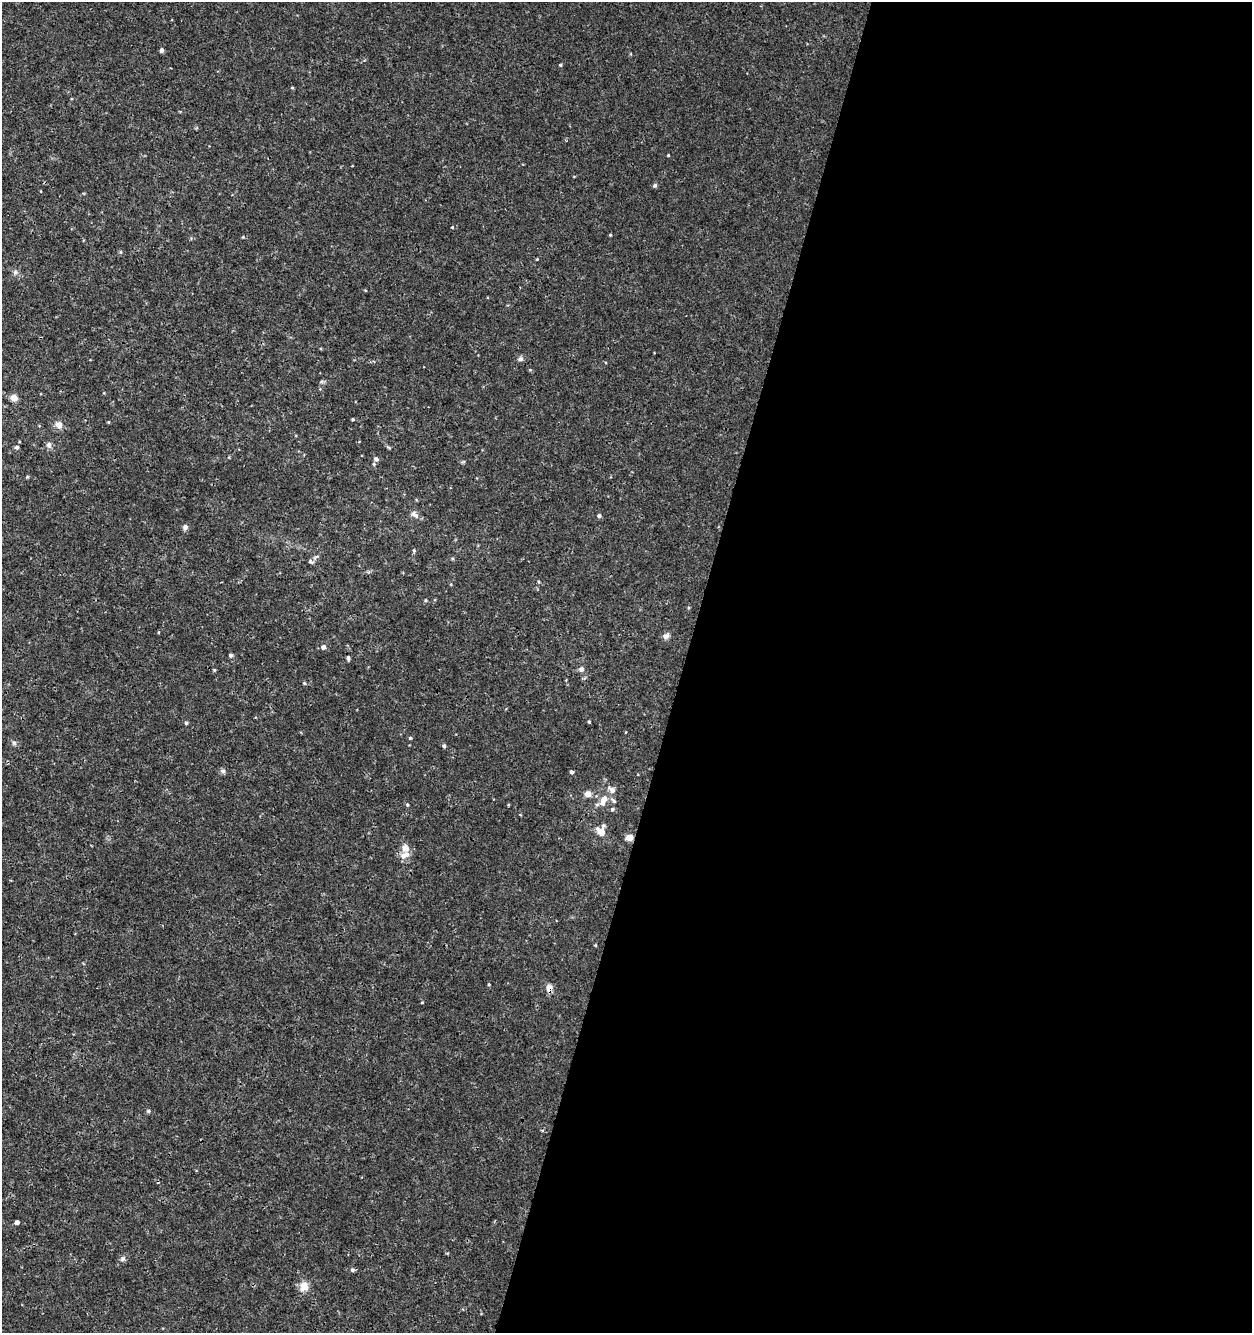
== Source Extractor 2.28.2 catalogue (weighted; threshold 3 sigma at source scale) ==
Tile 12 of 4 x 4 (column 4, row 3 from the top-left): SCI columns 4031-5280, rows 1333-2663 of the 5498 x 5337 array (HDU 1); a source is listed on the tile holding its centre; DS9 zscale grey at full resolution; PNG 1254 x 1335 px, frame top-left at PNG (2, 2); no overlay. Shown black and unused: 46% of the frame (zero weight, under 3 of 4 exposures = <1% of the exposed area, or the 3 px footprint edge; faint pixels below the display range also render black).
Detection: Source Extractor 2.28.2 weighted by HDU 2 'WHT'; one run over the whole footprint, this tile lists its part. Background 9.85e-04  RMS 8.9e-04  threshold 0.00399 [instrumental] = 3 sigma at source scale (4.5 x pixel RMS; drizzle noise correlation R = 1.50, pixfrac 1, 0.0396/0.0396 arcsec/px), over >= 5 px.
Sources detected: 59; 3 inside a brighter listed object's ellipse — not listed separately; the other 56 listed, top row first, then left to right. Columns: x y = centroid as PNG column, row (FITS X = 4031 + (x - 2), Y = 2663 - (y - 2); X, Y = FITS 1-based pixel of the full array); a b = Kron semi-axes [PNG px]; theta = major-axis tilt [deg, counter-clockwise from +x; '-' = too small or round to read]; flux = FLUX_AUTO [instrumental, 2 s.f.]
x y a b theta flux
161 50 6 5 - 0.2
560 65 4 3 - 0.11
292 88 5 3 - 0.086
668 155 3 3 - 0.077
655 185 6 5 - 0.17
452 227 3 3 - 0.074
610 235 4 3 - 0.088
243 237 4 3 - 0.067
537 259 4 3 - 0.069
15 272 6 5 - 0.18
520 359 7 7 - 0.24
14 398 5 4 - 1.3
353 419 4 3 - 0.099
108 422 4 3 - 0.077
59 425 9 8 - 0.55
49 445 9 7 -80 0.29
17 447 5 5 - 0.21
376 459 6 6 - 0.32
27 477 5 4 - 0.1
415 514 13 7 -38 0.38
599 516 4 4 - 0.22
185 527 7 6 - 0.27
414 550 5 4 - 0.11
316 557 11 4 38 0.22
425 600 4 4 - 0.098
666 636 9 7 32 0.35
323 647 6 6 - 0.26
231 655 5 4 - 0.15
348 658 5 4 - 0.21
581 669 7 6 - 0.27
214 670 4 4 - 0.097
304 683 4 4 - 0.11
589 722 4 3 - 0.11
186 723 5 4 - 0.14
410 738 4 4 - 0.11
14 743 7 4 -46 0.17
444 746 4 4 - 0.18
223 771 8 6 -14 0.22
572 772 4 4 - 0.19
612 790 12 7 -39 0.48
588 794 5 5 - 0.81
604 800 12 7 67 1.1
613 800 10 4 -48 0.22
407 805 4 4 - 0.097
612 809 5 5 - 0.16
601 832 10 7 -47 1
630 838 5 4 - 1.4
405 848 11 10 - 0.66
595 945 4 3 - 0.075
549 988 10 7 83 0.49
422 1002 4 3 - 0.071
148 1111 5 4 - 0.12
17 1222 4 4 - 0.31
123 1259 7 7 - 0.23
352 1270 5 5 - 0.16
304 1286 12 10 77 0.86
Overlapping masked pixels (flux is a lower limit): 2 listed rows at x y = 630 838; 549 988